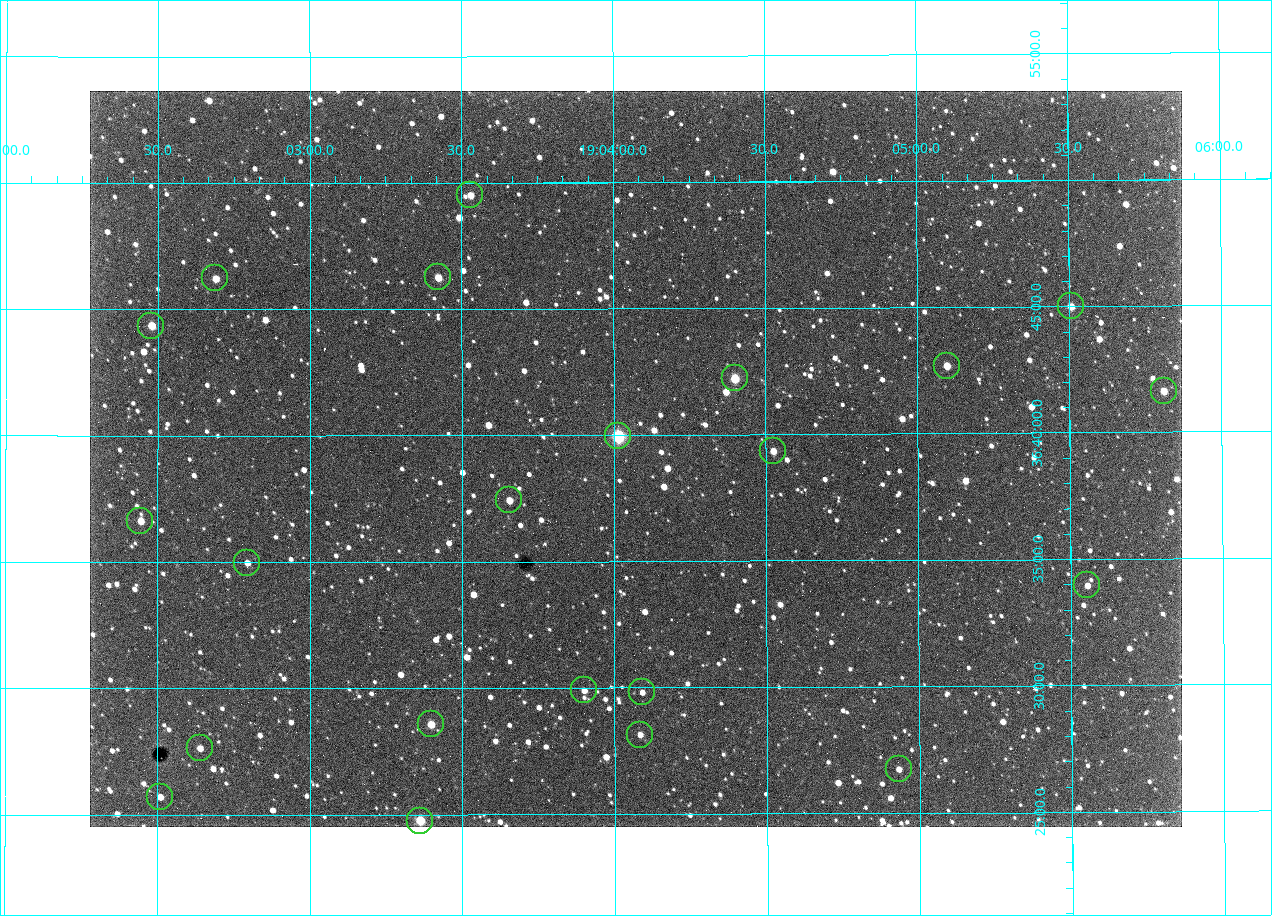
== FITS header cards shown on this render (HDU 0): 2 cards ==
NAXIS1  =                 1092 /fastest changing axis
NAXIS2  =                  736 /next to fastest changing axis

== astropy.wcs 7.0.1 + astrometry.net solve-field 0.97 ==
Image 1092 x 736 px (HDU 0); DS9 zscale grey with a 90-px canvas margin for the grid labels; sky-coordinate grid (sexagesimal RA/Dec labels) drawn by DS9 from the SOLVED WCS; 22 Tycho-2 reference stars matched to detected sources circled (green)
Header WCS: none
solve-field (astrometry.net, Tycho-2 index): SOLVED blind (the file carries no WCS)
Solved WCS: RA---TAN-SIP/DEC--TAN-SIP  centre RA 19:04:04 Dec +36:39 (286.02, +36.65 deg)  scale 2.37 arcsec/px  FOV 43.2' x 29.1'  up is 0 deg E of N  parity flipped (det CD > 0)
(file carries no celestial WCS; the grid is the blind solution)
Tycho-2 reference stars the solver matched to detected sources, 22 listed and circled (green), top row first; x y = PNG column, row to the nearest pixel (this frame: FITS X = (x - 90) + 1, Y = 736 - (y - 91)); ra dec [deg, ICRS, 3 dp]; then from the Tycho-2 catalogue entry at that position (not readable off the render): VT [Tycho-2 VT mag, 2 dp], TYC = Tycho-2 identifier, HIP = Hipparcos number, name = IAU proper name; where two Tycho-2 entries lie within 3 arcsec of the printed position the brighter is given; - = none
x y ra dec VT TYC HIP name
470 195 285.882 +36.825 10.95 2652-329-1 - -
438 277 285.856 +36.771 11.11 2652-1253-1 - -
215 278 285.672 +36.770 11.14 2651-2527-1 - -
1071 306 286.377 +36.750 10.72 2652-110-1 - -
151 326 285.620 +36.739 11.03 2651-1906-1 - -
947 366 286.274 +36.711 10.88 2652-1070-1 - -
735 378 286.100 +36.704 10.14 2652-1649-1 - -
1164 391 286.453 +36.694 11.14 2652-77-1 - -
618 436 286.004 +36.666 8.52 2652-1368-1 - -
773 451 286.131 +36.656 11.73 2652-1640-1 - -
509 500 285.914 +36.624 11.11 2652-845-1 - -
140 521 285.611 +36.610 11.49 2651-2437-1 - -
247 563 285.699 +36.583 11.58 2651-2403-1 - -
1087 585 286.389 +36.566 11.69 2652-176-1 - -
584 690 285.975 +36.498 11.48 2652-1679-1 - -
642 692 286.023 +36.497 11.84 2652-1694-1 - -
431 724 285.849 +36.476 10.21 2652-1424-1 - -
640 735 286.021 +36.469 11.69 2652-1542-1 - -
200 748 285.660 +36.461 11.58 2651-2129-1 - -
899 769 286.233 +36.446 11.65 2652-1600-1 - -
160 797 285.627 +36.429 11.63 2651-2447-1 - -
420 821 285.840 +36.413 9.38 2652-848-1 - -